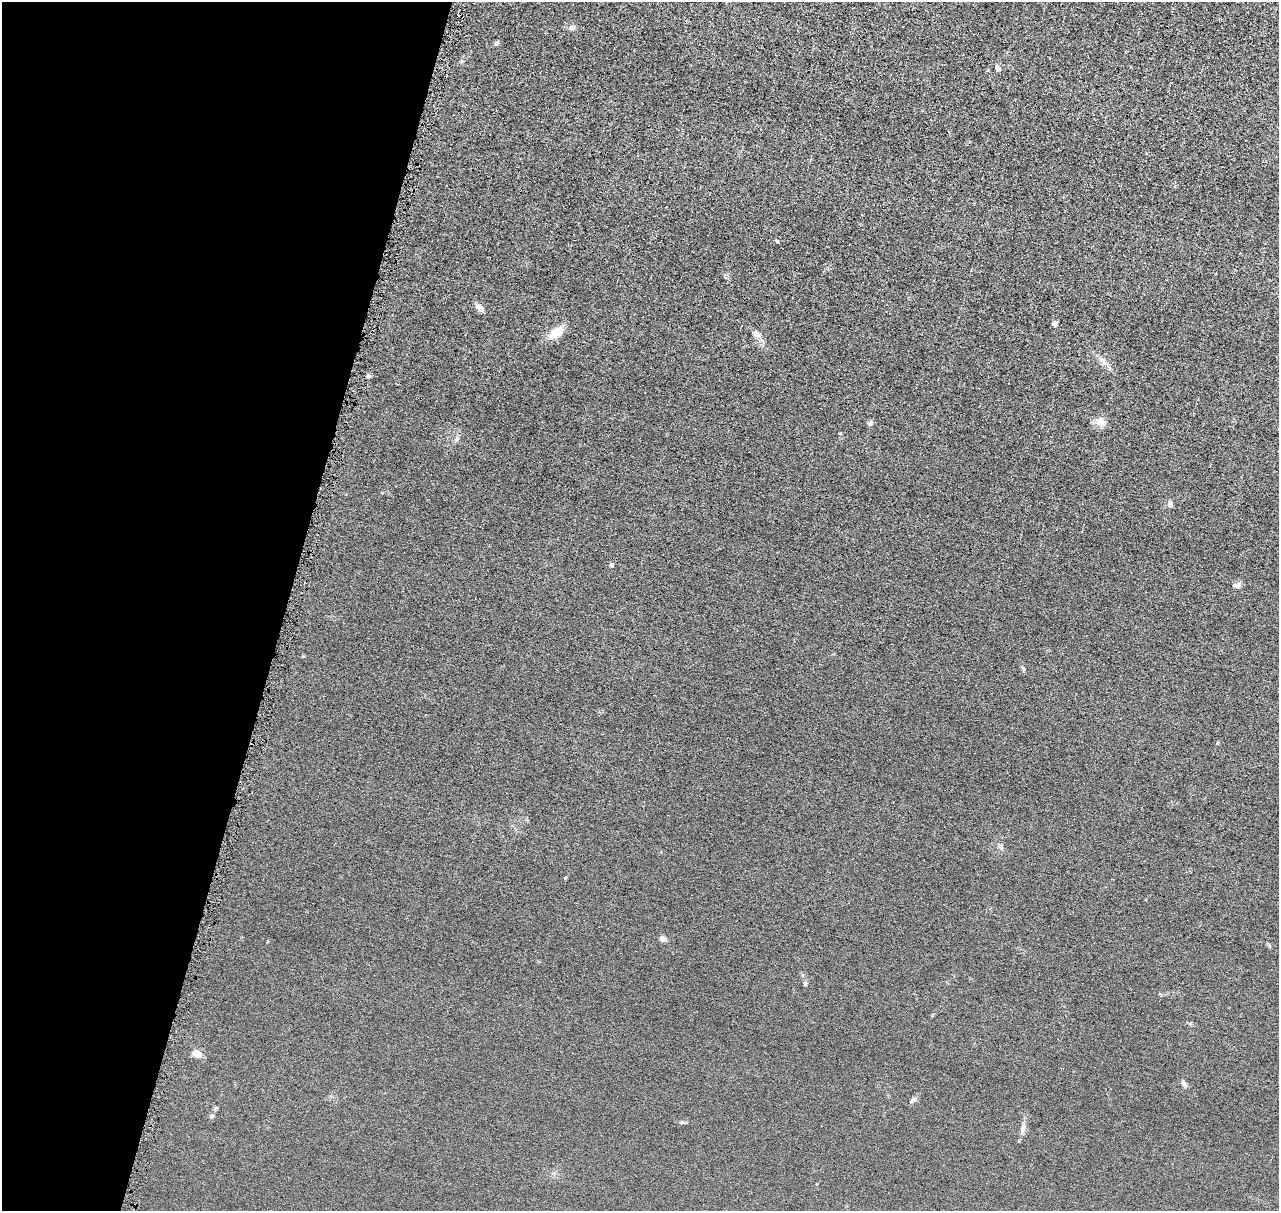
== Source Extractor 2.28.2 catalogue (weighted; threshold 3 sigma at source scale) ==
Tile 9 of 4 x 4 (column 1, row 3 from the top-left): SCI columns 17-1293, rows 1462-2670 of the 5140 x 5218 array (HDU 1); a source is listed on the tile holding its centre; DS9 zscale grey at full resolution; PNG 1281 x 1213 px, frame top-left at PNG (2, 2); no overlay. Shown black and unused: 22% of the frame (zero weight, under 4 of 8 exposures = <1% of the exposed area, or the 3 px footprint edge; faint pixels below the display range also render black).
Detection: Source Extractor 2.28.2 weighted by HDU 2 'WHT'; one run over the whole footprint, this tile lists its part. Background 0.0119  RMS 0.0042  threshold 0.0172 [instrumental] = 3 sigma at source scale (4.09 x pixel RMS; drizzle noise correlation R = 1.36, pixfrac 0.8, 0.05/0.05 arcsec/px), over >= 5 px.
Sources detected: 26; all 26 listed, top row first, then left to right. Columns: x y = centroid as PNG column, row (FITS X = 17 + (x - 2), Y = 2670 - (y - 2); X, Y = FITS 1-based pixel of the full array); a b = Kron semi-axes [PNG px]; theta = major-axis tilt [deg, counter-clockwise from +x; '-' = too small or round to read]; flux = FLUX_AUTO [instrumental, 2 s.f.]
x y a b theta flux
572 27 8 6 23 1
496 43 6 5 - 0.75
462 61 6 4 44 0.51
997 68 8 5 -63 1.3
776 241 5 3 - 0.4
478 307 11 8 -17 1.7
1055 323 6 5 - 0.85
556 333 14 8 35 6.9
756 334 10 6 -26 1.7
368 376 6 4 15 0.69
1101 421 15 9 -20 2.6
870 423 7 6 - 0.85
1170 504 7 5 86 1.6
611 565 6 4 -88 0.56
1237 585 9 7 16 1.3
1023 669 7 4 -54 0.6
565 878 4 3 - 0.36
663 939 8 7 - 1.1
267 942 3 3 - 0.41
805 983 5 5 - 0.55
197 1053 9 7 -24 3.4
1184 1084 10 5 -57 1.1
912 1101 8 6 43 0.94
211 1116 7 4 27 0.61
683 1122 7 4 -19 0.58
1023 1127 9 6 74 1.3